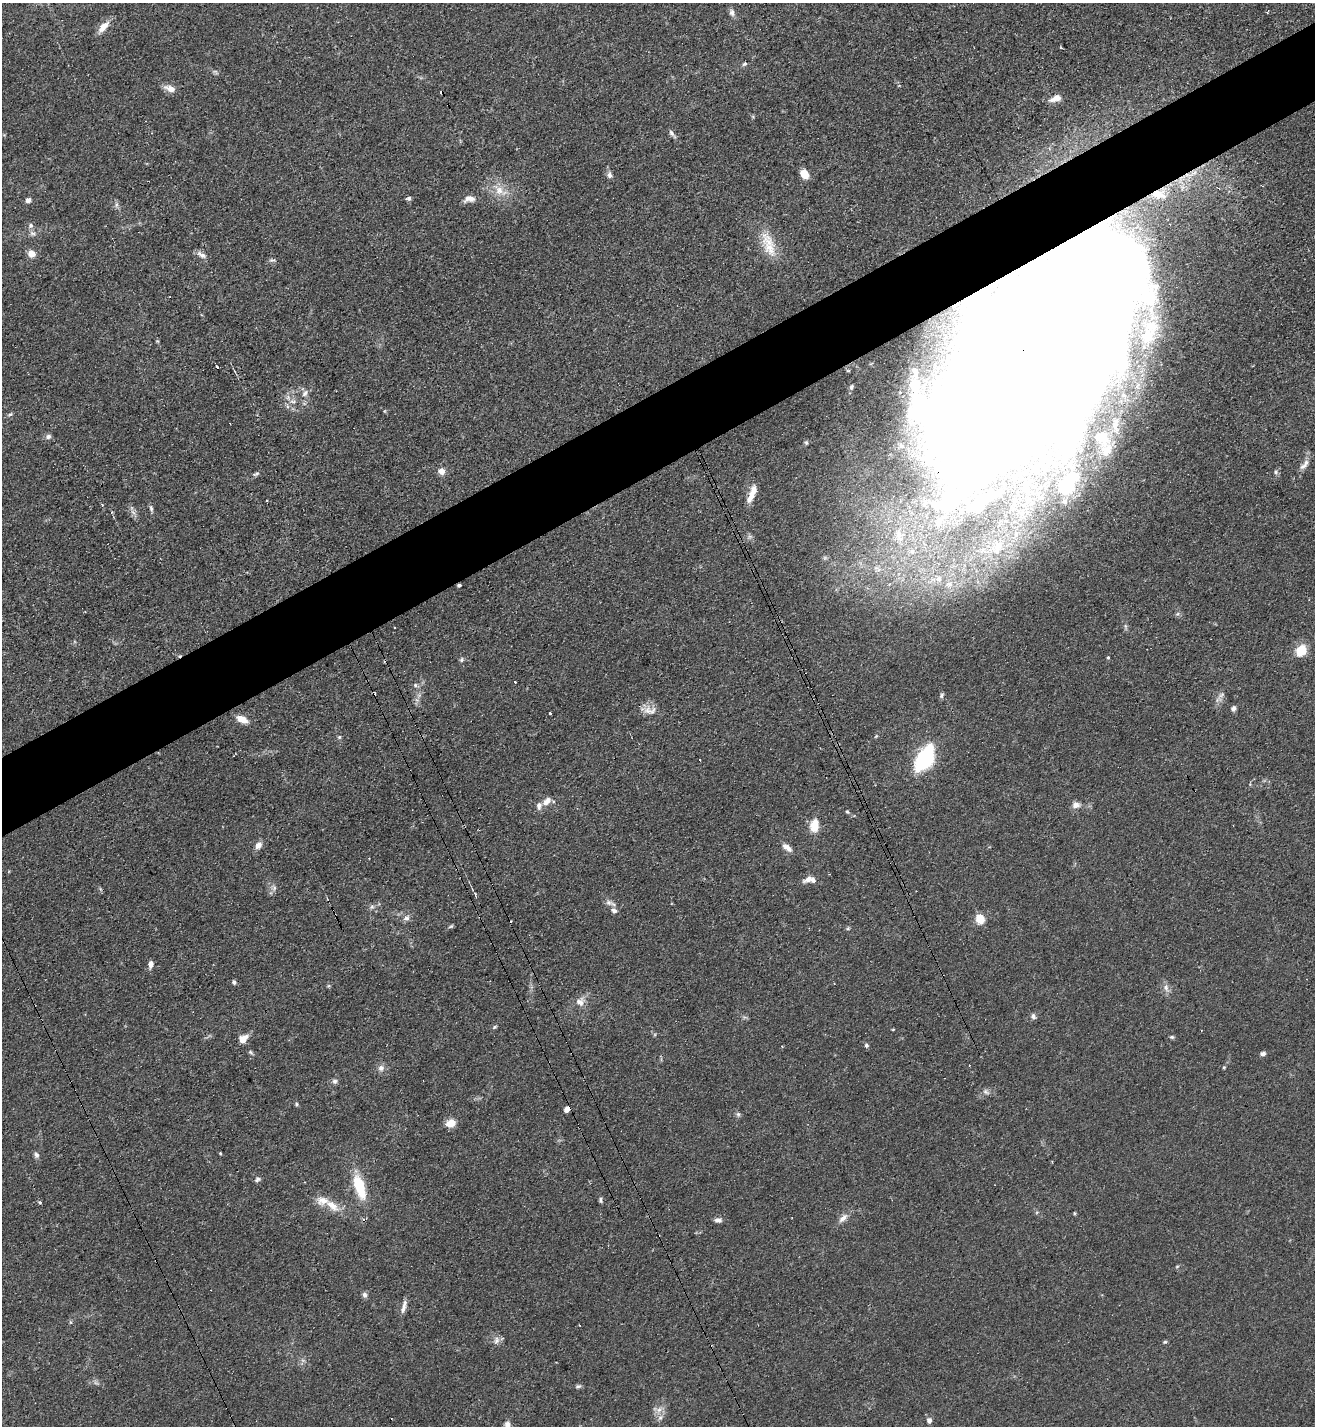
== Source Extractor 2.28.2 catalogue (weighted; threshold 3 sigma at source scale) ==
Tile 10 of 4 x 4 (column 2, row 3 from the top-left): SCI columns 1472-2784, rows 1434-2857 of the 5708 x 5718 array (HDU 1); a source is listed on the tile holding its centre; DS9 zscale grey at full resolution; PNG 1317 x 1428 px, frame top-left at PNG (2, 3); no overlay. Shown black and unused: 6% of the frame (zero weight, under 3 of 4 exposures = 1% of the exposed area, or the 3 px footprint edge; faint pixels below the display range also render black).
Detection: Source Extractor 2.28.2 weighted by HDU 2 'WHT'; one run over the whole footprint, this tile lists its part. Background 0.063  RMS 0.0057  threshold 0.0258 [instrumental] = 3 sigma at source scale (4.5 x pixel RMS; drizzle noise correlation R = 1.50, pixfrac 1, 0.05/0.05 arcsec/px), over >= 5 px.
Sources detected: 146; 2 too faint to see at this stretch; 16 inside a brighter object's white glare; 5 cosmic-ray / hot-pixel residue — not listed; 9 inside a brighter listed object's ellipse — not listed separately; the other 114 listed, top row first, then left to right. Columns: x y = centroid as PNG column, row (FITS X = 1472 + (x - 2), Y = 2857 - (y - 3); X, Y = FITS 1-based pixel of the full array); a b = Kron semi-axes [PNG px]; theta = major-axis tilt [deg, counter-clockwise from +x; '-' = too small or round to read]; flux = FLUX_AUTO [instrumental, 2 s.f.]
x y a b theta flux
732 13 9 7 -67 2.2
104 26 18 8 47 5.8
744 64 6 5 - 1
170 89 12 7 -21 5.5
1055 98 16 6 19 4.4
672 134 13 5 -51 1.9
1194 173 13 6 42 4.6
805 174 10 7 -57 7.1
610 175 7 6 - 2.3
500 190 25 12 -32 10
409 198 5 5 - 1.3
469 199 15 8 4 4.2
28 200 6 6 - 2.1
116 204 9 4 82 1.3
31 225 7 7 - 1.6
32 233 9 6 -18 1.9
770 248 28 15 -56 13
31 253 8 7 - 5.1
202 255 14 7 -27 2.9
871 363 6 4 20 0.84
217 367 3 3 - 1.2
1030 368 229 94 52 2200
914 370 6 5 - 1.1
851 387 8 6 71 1.8
305 393 11 7 57 2.7
292 401 9 5 -7 2.2
287 406 7 4 -72 1.1
10 414 6 4 19 0.88
48 436 7 6 - 1.7
1103 436 20 10 -80 7
806 443 6 4 -86 0.95
1303 466 13 6 37 2.9
441 471 7 6 - 4.5
1276 472 7 5 -52 1.2
256 474 7 4 30 1.1
1067 486 23 20 63 22
752 493 25 7 69 7.7
102 505 3 2 - 0.61
151 508 9 5 -75 1.4
133 512 8 5 -45 1.9
750 536 7 4 19 1.2
998 547 22 13 69 13
877 569 13 9 -32 5.1
950 584 6 5 - 1.6
1301 650 13 10 51 12
1108 657 4 4 - 0.61
462 660 6 6 - 1.2
515 682 2 2 - 0.59
415 685 6 6 - 1.2
941 695 8 5 62 1.2
1221 695 9 5 36 1.9
1233 708 6 5 - 1.9
647 710 13 13 - 5.5
550 713 3 3 - 1.4
242 719 13 7 -25 6.1
876 736 5 4 - 0.57
339 737 5 5 - 0.83
925 758 19 11 58 65
547 801 12 7 45 4.1
1076 805 11 8 -3 3.2
847 812 6 3 -44 0.77
814 825 12 8 81 12
258 845 8 6 52 3.8
787 848 14 6 -38 3.5
808 879 15 6 33 3
274 887 6 4 -73 1.2
609 903 9 8 - 2.5
372 907 7 5 68 1.4
614 910 9 7 -39 2.4
405 918 7 4 3 1.5
980 919 5 5 - 32
451 926 7 4 29 0.89
848 928 6 4 19 0.73
151 964 9 5 85 2.9
234 982 6 5 - 1.3
1166 988 12 7 -79 2.9
580 1002 13 12 - 4.8
1033 1016 8 6 -66 1.7
494 1027 7 4 28 0.88
893 1029 4 3 - 0.5
1172 1037 6 4 -14 0.94
243 1039 11 8 46 5.4
867 1045 6 5 - 1.1
251 1052 7 5 -40 1
1263 1054 7 5 14 1.6
969 1065 3 2 - 0.71
1224 1067 5 4 - 0.6
381 1068 9 9 - 2.7
335 1081 7 6 - 1.6
986 1092 10 6 -38 1.8
296 1104 5 4 - 0.76
566 1109 6 5 - 2.9
738 1114 6 5 - 1.2
451 1123 10 8 16 6.9
220 1153 4 3 - 0.55
36 1155 8 6 -70 1.8
257 1179 8 6 31 1.5
359 1186 31 12 -72 20
600 1200 8 4 -82 1.1
332 1206 22 10 -39 8.4
1074 1213 5 3 - 0.66
843 1218 14 7 44 3.8
718 1220 8 6 2 2.4
1177 1266 6 3 20 0.65
365 1295 7 6 - 1.9
404 1307 19 5 75 3.4
70 1322 6 4 -71 0.72
496 1340 12 7 73 2.8
1165 1342 6 5 - 0.77
578 1386 8 5 8 1.2
659 1410 10 7 37 3.3
660 1418 9 6 62 2.2
929 1420 7 6 - 2.2
507 1424 8 7 - 2.7
Overlapping masked pixels (flux is a lower limit): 3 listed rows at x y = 1194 173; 1030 368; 359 1186
Isophote crosses this tile's border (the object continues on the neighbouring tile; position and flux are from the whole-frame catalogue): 2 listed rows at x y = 1030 368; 507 1424